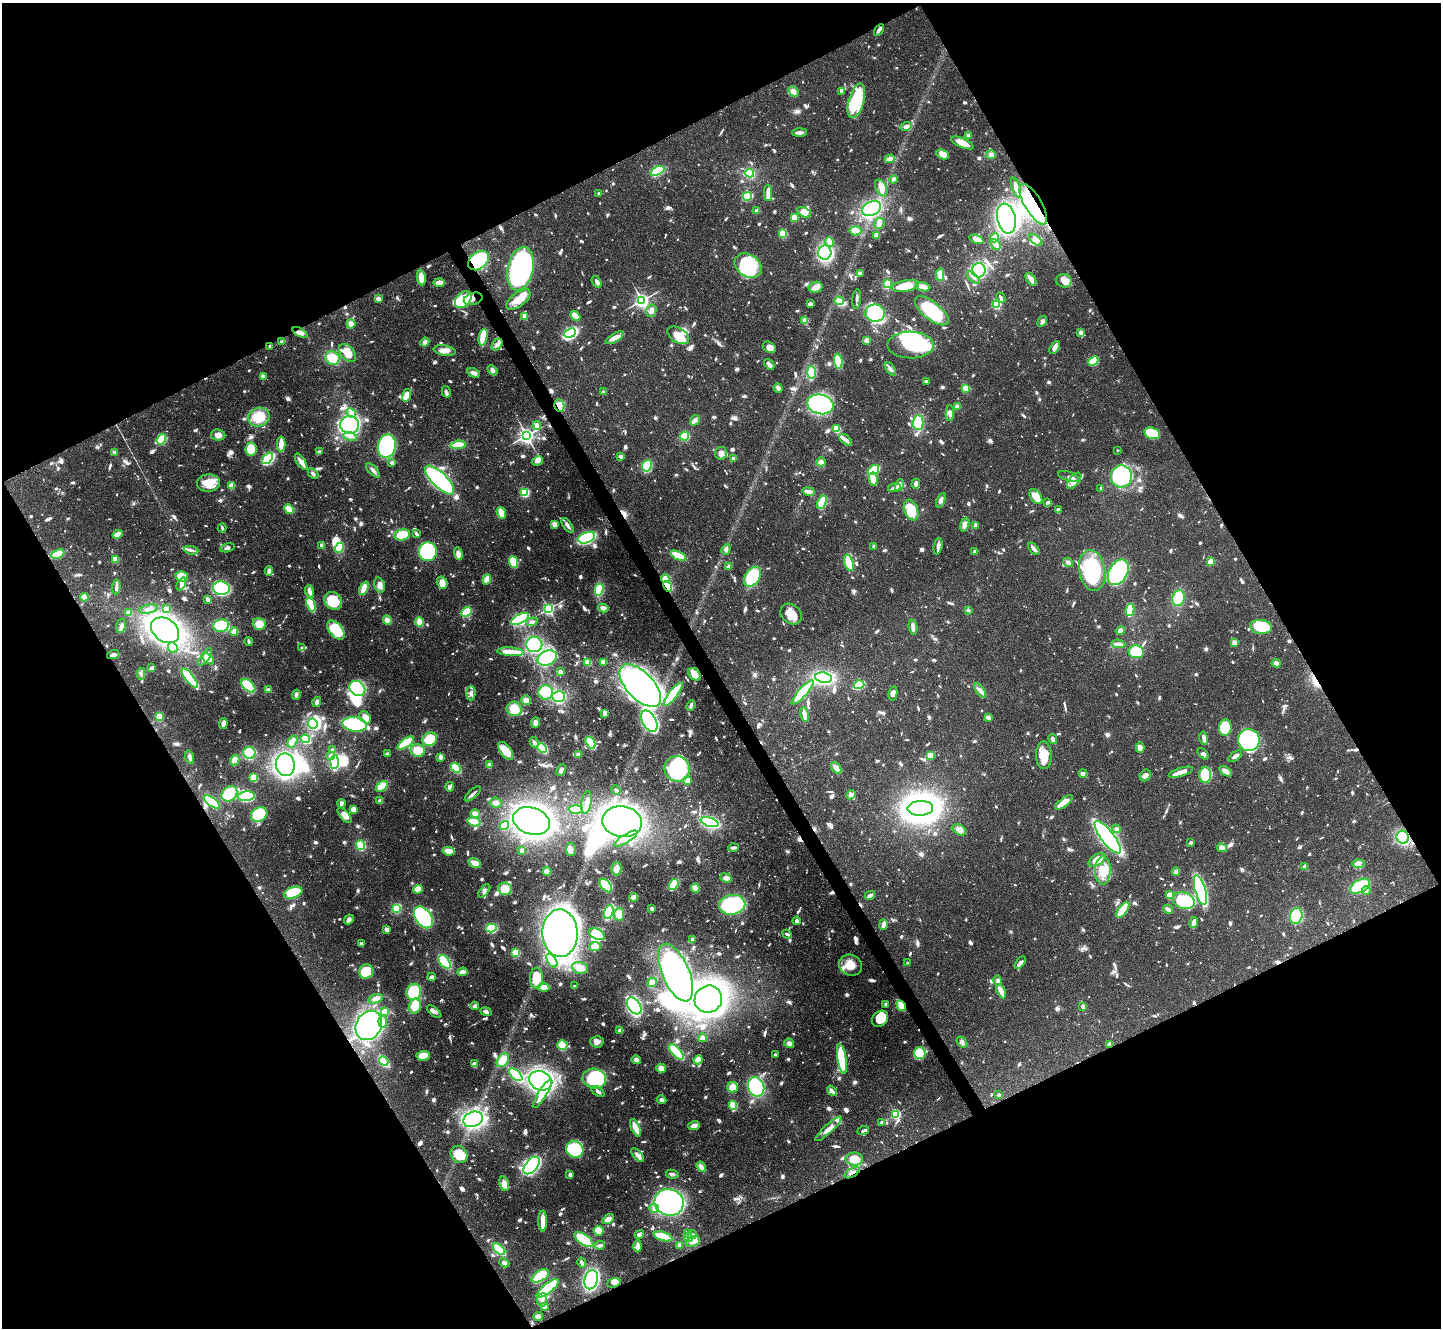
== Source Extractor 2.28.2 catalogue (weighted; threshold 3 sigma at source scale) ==
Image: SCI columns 7-5759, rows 293-5594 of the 5761 x 5752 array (HDU 1 of 3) = the unmasked area's bounding box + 8 px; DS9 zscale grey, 4 x 4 block average (1 PNG px = mean of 4 x 4 image px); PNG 1443 x 1330 px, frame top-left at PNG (2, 3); each listed source drawn as its Kron ellipse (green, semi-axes under 4 px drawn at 4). Shown black and unused: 47% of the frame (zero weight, under 3 of 4 exposures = <1% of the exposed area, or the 3 px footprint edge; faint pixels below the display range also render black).
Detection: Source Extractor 2.28.2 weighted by HDU 2 'WHT'. Background 0.0707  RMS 0.0033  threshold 0.015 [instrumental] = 3 sigma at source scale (4.5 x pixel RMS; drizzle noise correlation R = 1.50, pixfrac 1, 0.05/0.05 arcsec/px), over >= 5 px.
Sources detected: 1758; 10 too faint to see at this stretch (4 x 4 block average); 24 inside a brighter object's white glare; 7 cosmic-ray / hot-pixel residue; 1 long thin detection or spike segment (spike, bleed or trail) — neither listed nor drawn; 43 coinciding with a brighter row at this scale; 111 inside a brighter listed object's ellipse — not listed separately; of the other 1562, all 500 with FLUX_AUTO >= 6.29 (the completeness limit of this list) listed and drawn (1062 fainter detections not listed), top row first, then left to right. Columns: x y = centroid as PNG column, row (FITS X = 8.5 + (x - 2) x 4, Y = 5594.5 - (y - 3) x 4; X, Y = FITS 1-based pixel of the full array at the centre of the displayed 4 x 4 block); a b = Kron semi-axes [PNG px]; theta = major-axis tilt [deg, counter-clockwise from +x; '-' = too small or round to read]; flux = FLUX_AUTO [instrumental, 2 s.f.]
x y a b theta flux
879 30 6 3 59 7.1
793 91 6 4 -50 11
841 91 4 2 - 6.7
856 101 17 7 74 140
906 126 5 3 - 8.4
799 132 7 3 3 11
969 135 4 3 - 6.3
962 143 12 4 -23 32
943 154 7 4 -25 34
991 155 5 4 - 9.8
890 159 5 3 - 19
657 171 7 4 26 120
750 173 4 3 - 83
894 179 4 3 - 8.1
1016 187 10 2 -72 14
881 188 9 5 -64 14
599 193 2 2 - 8.2
768 193 8 3 -88 15
747 196 4 4 - 65
1033 204 23 8 -59 110
871 208 10 7 30 220
757 211 3 3 - 9
804 212 7 4 -27 22
794 218 3 2 - 43
1006 219 15 9 -77 580
879 223 5 5 - 11
855 231 6 4 -5 11
783 234 4 2 - 52
877 235 3 3 - 12
995 238 4 4 - 20
976 239 7 4 -20 15
1036 240 8 4 -41 12
830 242 5 4 - 13
995 244 6 4 -47 15
825 253 7 6 - 260
478 261 11 8 38 260
748 266 14 11 -33 180
521 269 22 12 78 620
979 270 7 7 - 210
860 274 3 2 - 7.1
940 275 6 4 -86 36
421 277 8 3 -83 24
973 277 8 3 -42 8.5
1031 279 7 3 -55 13
1064 281 8 6 -11 22
597 282 6 3 -56 9.4
439 283 5 4 - 15
887 284 4 3 - 61
905 286 13 5 10 55
815 287 7 5 13 16
923 287 7 3 -11 43
1001 298 5 2 - 8.1
378 299 3 3 - 13
473 299 9 6 17 15
857 299 10 2 86 7.2
463 300 10 7 46 91
518 300 14 6 36 34
642 300 3 3 - 940
839 301 4 3 - 26
810 304 4 2 - 8.2
997 304 2 2 - 270
651 311 6 5 - 12
932 311 20 9 -39 120
875 313 9 8 - 230
525 316 3 2 - 24
575 316 6 3 -43 34
805 320 2 2 - 77
1042 321 6 3 59 8.6
351 324 5 4 - 10
300 332 8 4 -26 12
570 333 6 4 24 220
1081 333 3 3 - 10
678 335 12 7 -33 40
483 337 8 3 78 94
615 338 10 4 31 18
867 340 3 3 - 13
282 342 4 2 - 9.8
425 342 4 4 - 10
497 345 6 4 51 9.9
911 345 23 13 -1 400
270 346 2 2 - 17
769 347 7 5 -31 18
1055 347 7 4 60 9.4
445 350 11 5 -10 16
348 353 10 6 -48 40
332 358 7 6 - 45
838 361 7 4 -84 92
1093 361 5 4 - 74
769 364 6 3 -49 10
890 369 8 3 -55 7.8
492 370 6 3 -47 8.5
811 372 6 4 -89 75
473 373 6 4 -28 9.9
263 377 2 2 - 51
927 382 3 3 - 7.9
778 388 5 3 - 12
966 388 4 3 - 24
446 392 6 3 -76 6.8
603 392 2 2 - 14
406 395 6 4 73 21
820 404 13 9 -13 320
559 405 6 5 - 42
957 407 3 3 - 14
351 413 5 3 - 6.7
950 413 8 3 88 9
259 417 10 9 - 67
695 420 6 4 56 8
918 423 7 5 89 87
350 425 9 9 - 470
537 426 4 4 - 13
837 429 4 4 - 35
1152 433 8 5 -16 95
218 435 7 5 -8 16
526 435 3 3 - 1100
350 436 7 3 -13 8.8
685 436 4 4 - 55
161 439 5 4 - 66
846 440 7 3 -39 14
281 444 7 2 -90 49
458 445 7 4 8 44
387 446 12 9 77 270
251 449 7 5 81 58
1117 450 2 2 - 6.6
115 452 3 2 - 10
319 452 3 3 - 7.2
721 453 6 6 - 12
621 456 4 3 - 8.6
268 458 7 4 49 170
733 458 2 2 - 29
537 461 6 3 25 11
301 462 9 3 -57 16
821 462 4 3 - 15
392 463 3 3 - 7.3
647 466 6 5 - 110
873 470 6 4 36 99
373 471 9 3 -47 9.6
313 474 6 3 -45 6.6
1069 476 11 4 -17 8.1
1121 476 11 10 - 190
873 479 7 4 -81 30
440 480 19 7 -45 570
1074 481 9 5 52 17
208 483 11 9 3 36
916 484 5 3 - 14
232 485 4 3 - 17
899 485 6 4 75 11
894 488 6 3 13 6.9
1101 488 2 2 - 6.9
808 491 6 3 -10 14
525 492 4 4 - 57
1036 497 8 5 -54 38
941 500 8 3 67 13
822 502 7 3 69 78
1047 502 4 2 - 6.3
289 509 5 3 - 37
1058 509 4 2 - 9.1
911 510 11 6 -68 53
501 513 6 3 -71 43
965 524 7 4 71 15
554 525 4 3 - 17
567 525 8 2 -56 10
976 525 3 2 - 10
222 528 4 2 - 7
416 533 4 2 - 7.3
118 534 5 3 - 19
402 535 8 5 12 44
587 538 9 5 20 250
322 546 4 3 - 10
874 546 2 2 - 23
938 546 8 4 80 9.5
228 548 7 3 14 6.6
339 548 5 4 - 53
726 549 5 4 - 7.1
1034 549 7 3 -48 9.4
191 550 7 2 -9 7
975 551 2 2 - 30
428 552 9 9 - 240
58 554 7 4 26 54
458 554 6 3 -76 17
679 556 8 3 -25 65
116 559 3 3 - 32
513 562 6 3 -68 92
1068 562 5 3 - 7
1210 562 4 3 - 18
849 563 8 4 -72 59
729 567 3 2 - 18
1092 570 20 13 -79 170
269 571 4 3 - 9.7
1118 572 14 9 61 300
182 576 6 5 - 54
753 577 11 7 57 110
487 579 5 4 - 20
665 579 4 3 - 50
442 583 6 5 - 16
181 584 7 4 66 11
380 585 8 5 -73 13
668 586 6 4 -62 40
116 587 7 2 87 8.7
221 588 8 6 -9 230
364 588 7 4 64 29
599 590 6 3 76 76
310 591 6 3 -72 12
84 597 4 4 - 29
1178 598 8 6 76 53
208 600 3 2 - 12
333 601 9 8 - 68
311 604 7 3 -69 91
603 608 5 4 - 12
148 609 9 3 12 11
167 609 3 2 - 20
548 609 2 2 - 570
968 610 3 2 - 8
1130 610 6 2 79 99
467 612 5 4 - 58
129 613 3 2 - 22
791 614 12 9 -42 40
520 619 9 4 28 160
387 620 5 4 - 12
420 622 4 4 - 21
532 622 6 3 19 6.7
259 624 6 6 - 28
221 625 8 6 8 88
121 626 7 5 75 9.6
913 627 7 2 -82 19
1261 627 11 7 -7 62
165 630 15 11 -36 620
336 630 11 6 -50 92
1120 631 5 3 - 12
234 632 4 3 - 24
249 641 4 2 - 6.5
1234 643 2 2 - 72
1118 644 7 3 -6 13
534 645 8 7 - 140
173 647 5 4 - 8.8
302 648 2 2 - 13
511 652 13 2 -4 67
1136 652 8 6 -11 51
113 655 6 4 18 7.8
205 657 10 3 55 18
547 658 10 7 24 200
208 659 7 4 -39 14
588 662 4 4 - 21
603 662 3 3 - 18
1276 663 5 3 - 8.5
152 668 4 3 - 6.9
560 672 3 3 - 6.8
141 674 6 4 -89 6.6
694 674 7 5 -45 24
190 678 12 3 -52 160
823 678 8 5 -9 170
859 685 5 3 - 62
248 686 8 4 -42 110
640 686 26 13 -47 1300
357 688 8 7 - 250
268 690 3 3 - 6.9
980 691 8 4 -56 12
546 692 7 7 - 87
803 692 15 4 48 150
471 693 7 5 89 10
893 693 7 4 77 11
673 694 14 4 53 110
296 695 5 3 - 6.9
559 696 6 5 - 160
526 700 5 4 - 11
317 702 5 4 - 7.9
691 706 6 3 67 6.4
514 709 7 7 - 39
604 714 3 3 - 7.9
804 715 7 3 -76 22
159 717 4 3 - 25
365 717 7 5 -48 18
988 717 4 3 - 12
649 721 11 7 -60 360
535 723 5 4 - 11
223 724 5 3 - 14
313 724 5 4 - 76
355 724 12 7 -8 160
1225 727 8 6 83 72
1204 738 7 2 -76 15
305 739 4 4 - 140
430 739 8 6 28 58
1053 739 5 2 - 20
1249 740 11 11 - 260
292 741 6 4 58 15
534 742 5 3 - 6.8
406 743 9 3 35 89
591 743 6 3 -58 140
1140 747 5 4 - 12
542 748 5 4 - 99
332 750 3 2 - 6.5
418 750 7 6 - 37
506 751 10 5 -54 50
250 753 6 6 - 150
387 754 3 3 - 7
1203 754 6 3 -48 6.4
578 755 4 4 - 12
1044 755 14 8 -88 51
331 756 4 4 - 8
930 756 3 3 - 42
1235 756 8 3 35 10
190 757 7 3 -74 7
441 757 4 4 - 6.8
235 760 5 3 - 32
334 762 7 4 87 160
285 765 11 9 -80 380
489 765 4 3 - 7.8
456 768 5 3 - 82
836 768 6 4 -51 14
677 769 13 12 - 230
561 770 6 3 67 8.2
1226 771 7 3 -33 17
1181 772 12 3 17 24
1083 773 4 4 - 9.6
1145 775 6 5 - 9.5
1205 775 8 6 89 79
254 778 3 3 - 40
687 780 2 2 - 67
382 787 7 4 40 37
449 787 5 3 - 7
616 790 5 3 - 7.1
229 794 8 7 - 110
473 794 10 2 43 7.6
851 795 5 3 - 10
246 796 8 5 6 160
380 801 4 3 - 7.2
212 802 9 4 -37 70
586 802 11 5 80 20
1064 802 10 4 38 32
341 803 4 3 - 8.5
496 803 6 5 - 9.9
920 808 13 7 1 1100
353 809 4 4 - 11
576 809 7 3 0 89
259 814 8 7 - 110
475 814 5 3 - 18
345 815 9 4 -49 16
532 821 19 13 -19 820
474 822 7 3 -15 59
622 822 20 15 -9 780
710 822 9 4 -17 270
504 825 5 4 - 23
1117 829 5 4 - 10
959 830 7 5 -33 11
1108 837 20 6 -52 500
1403 837 6 6 - 140
626 839 13 2 32 14
1191 843 2 2 - 7.7
361 845 5 3 - 88
733 848 5 2 - 10
1222 848 5 4 - 15
571 849 6 5 - 8.4
449 851 6 4 -10 25
522 851 2 2 - 11
1097 860 9 5 34 24
474 863 6 4 -26 17
1358 864 6 4 -5 10
1305 867 3 2 - 9.4
616 869 6 5 - 20
1103 870 14 8 89 38
547 871 4 3 - 15
1176 871 4 3 - 8.7
726 878 6 4 -21 8.4
674 884 6 3 54 130
606 885 8 4 -51 110
1360 886 11 6 29 140
695 888 4 4 - 16
418 889 5 4 - 27
505 889 7 6 - 30
1200 890 15 5 -74 320
1366 890 4 3 - 9.1
484 891 8 4 48 7.1
293 893 9 5 19 96
870 895 5 2 - 11
1169 895 3 3 - 17
634 897 4 4 - 27
1184 901 11 8 -19 120
732 905 13 9 10 220
397 908 4 3 - 78
652 909 3 3 - 6.4
1168 909 5 2 - 17
1123 910 9 3 54 120
609 912 7 3 71 180
619 914 6 5 - 28
1296 916 8 6 77 91
423 917 12 8 -55 290
349 920 5 4 - 7.3
797 921 4 3 - 7.8
1194 923 5 2 - 25
883 925 5 2 - 18
491 928 5 4 - 110
387 929 3 3 - 14
560 933 24 17 -88 1200
597 934 8 5 -25 78
787 934 5 2 - 6.3
693 940 2 2 - 34
361 944 3 3 - 8.3
595 947 6 4 6 20
516 953 3 3 - 52
552 961 8 4 -58 40
445 962 8 4 -53 100
907 963 2 2 - 10
1020 963 7 3 54 9.7
851 965 11 10 - 36
580 968 8 6 -11 22
366 971 7 7 - 110
462 972 5 3 - 18
676 973 31 13 -66 540
432 977 4 3 - 8.9
536 978 10 6 89 66
998 981 5 3 - 7.4
652 982 5 4 - 16
574 986 3 2 - 7.1
544 987 6 4 -8 28
1001 991 7 3 -63 33
414 992 8 7 - 98
376 999 7 4 18 15
708 999 14 13 - 660
886 1004 3 3 - 6.6
415 1006 8 5 76 45
475 1006 4 4 - 6.4
634 1006 9 6 -56 250
901 1006 6 3 -60 37
1083 1006 3 3 - 7.2
385 1012 3 3 - 25
434 1012 8 4 -38 8.1
486 1012 6 3 -10 7.3
880 1019 9 7 43 47
383 1022 6 3 -85 6.9
369 1025 15 12 58 690
620 1030 4 3 - 9.8
702 1038 4 4 - 8.1
597 1042 7 5 -4 11
962 1042 6 4 -48 8.9
789 1043 5 4 - 9.1
1110 1044 4 3 - 9.1
562 1045 5 5 - 50
676 1052 9 4 -47 110
920 1053 6 6 - 63
775 1055 3 2 - 6.4
423 1056 7 5 6 39
842 1059 15 4 -81 120
503 1060 7 5 53 32
636 1060 5 4 - 8.7
698 1060 4 4 - 51
384 1061 5 4 - 96
474 1064 4 4 - 8.7
661 1068 5 4 - 16
516 1075 8 4 -42 150
594 1079 12 10 -10 210
541 1081 12 9 -23 410
732 1087 5 5 - 20
756 1087 10 8 -67 200
598 1091 7 2 -35 6.9
832 1091 6 2 -50 9.1
542 1094 17 4 58 33
999 1095 2 2 - 7.8
662 1100 5 4 - 6.6
733 1105 4 3 - 68
896 1114 2 2 - 300
473 1119 10 7 20 290
881 1123 3 2 - 10
694 1126 6 3 19 13
636 1128 9 3 -66 29
828 1129 17 4 42 20
863 1130 6 2 23 7.9
575 1149 9 8 - 180
459 1154 9 8 - 46
638 1155 8 3 -48 9.7
854 1159 9 6 0 31
531 1166 10 6 50 300
701 1167 5 3 - 15
852 1173 8 4 31 11
672 1174 6 3 -10 6.5
570 1175 3 3 - 8.6
504 1184 7 5 -79 19
669 1202 15 13 -16 500
654 1209 5 3 - 7.4
608 1219 6 4 33 24
543 1221 10 3 90 27
599 1231 5 4 - 40
687 1233 3 2 - 6.6
639 1234 5 4 - 7.4
692 1234 4 2 - 8.1
663 1236 9 3 -16 98
688 1238 4 3 - 24
584 1240 11 5 -34 110
693 1242 7 5 21 14
600 1245 5 2 - 6.9
638 1246 6 3 88 12
680 1246 3 2 - 9.6
499 1249 7 3 -41 140
582 1262 5 3 - 6.4
504 1263 5 4 - 7.1
540 1276 10 5 33 73
591 1280 10 6 76 320
614 1283 7 4 19 13
548 1288 14 4 38 130
542 1300 7 5 83 13
544 1306 3 3 - 7.8
538 1316 5 3 - 14
Overlapping masked pixels (flux is a lower limit): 13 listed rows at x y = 1033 204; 478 261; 473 299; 497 345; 559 405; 665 579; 668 586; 673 694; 1403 837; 901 1006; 1110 1044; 852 1173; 591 1280
Diffuse or blended objects may show on this block-average render without a row.